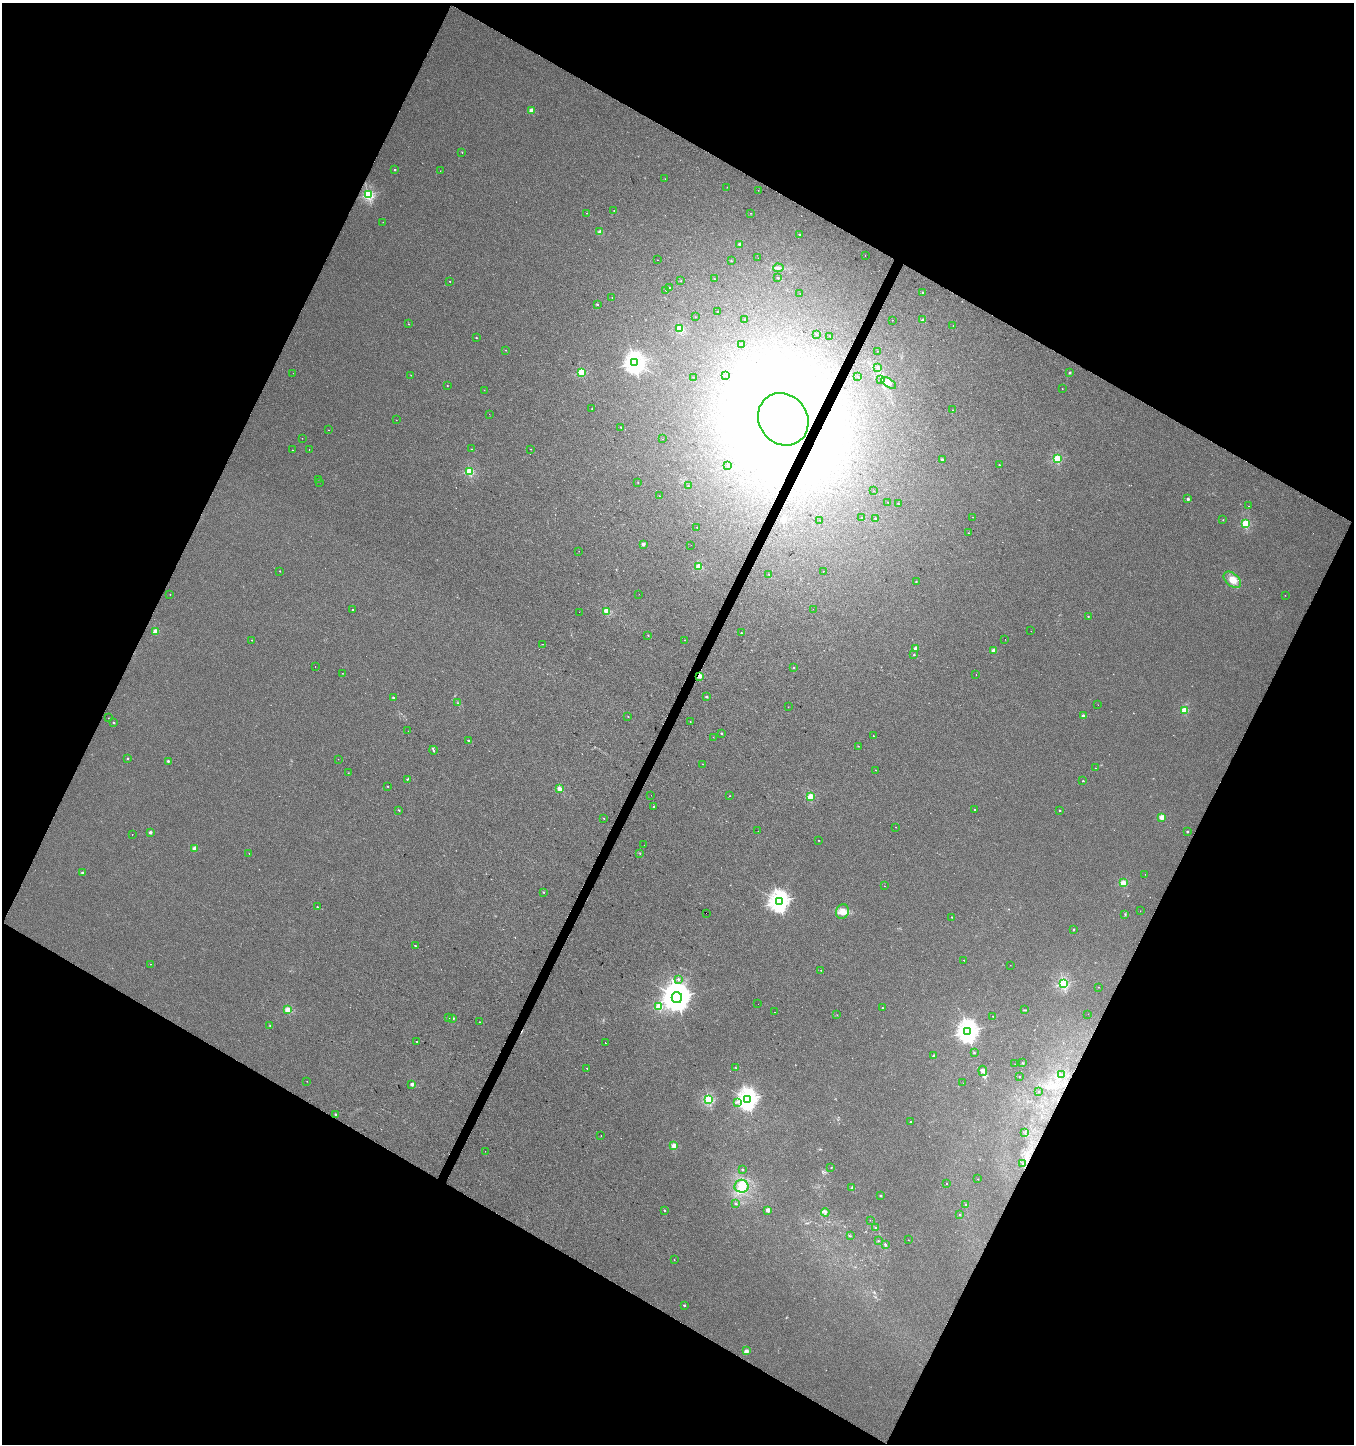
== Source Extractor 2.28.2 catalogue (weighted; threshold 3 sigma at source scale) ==
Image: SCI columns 265-5669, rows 1-5766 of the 5867 x 5772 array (HDU 1 of 3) = the unmasked area's bounding box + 8 px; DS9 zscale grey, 4 x 4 block average (1 PNG px = mean of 4 x 4 image px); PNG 1356 x 1446 px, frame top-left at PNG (2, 3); each listed source drawn as its Kron ellipse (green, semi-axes under 4 px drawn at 4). Shown black and unused: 46% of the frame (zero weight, under 2 of 3 exposures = <1% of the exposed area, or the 3 px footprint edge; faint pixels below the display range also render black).
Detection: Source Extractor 2.28.2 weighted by HDU 2 'WHT'. Background 0.00459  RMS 0.0059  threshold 0.0265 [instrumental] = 3 sigma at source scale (4.5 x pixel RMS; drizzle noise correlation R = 1.50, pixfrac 1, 0.0396/0.0396 arcsec/px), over >= 5 px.
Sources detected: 279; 2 too faint to see at this stretch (4 x 4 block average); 4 inside a brighter object's white glare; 7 cosmic-ray / hot-pixel residue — neither listed nor drawn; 5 coinciding with a brighter row at this scale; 3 inside a brighter listed object's ellipse — not listed separately; the other 258 listed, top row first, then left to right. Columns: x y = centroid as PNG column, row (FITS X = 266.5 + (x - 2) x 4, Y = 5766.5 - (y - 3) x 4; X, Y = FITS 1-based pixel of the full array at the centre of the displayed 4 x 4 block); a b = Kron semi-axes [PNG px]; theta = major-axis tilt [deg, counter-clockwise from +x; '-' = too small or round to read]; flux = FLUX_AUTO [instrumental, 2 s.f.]
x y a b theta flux
532 110 2 2 - 60
462 153 2 2 - 1.3
395 170 2 2 - 7.2
440 171 2 2 - 0.74
665 179 2 2 - 0.5
727 187 2 2 - 0.57
758 190 2 2 - 0.92
368 195 2 2 - 510
614 211 2 2 - 1.1
587 213 2 2 - 1.3
751 213 2 2 - 1.2
383 222 2 2 - 0.82
600 232 2 2 - 47
799 234 2 2 - 2.5
740 245 2 2 - 38
865 256 2 2 - 3.4
758 258 2 2 - 0.79
657 260 2 2 - 0.6
731 260 2 2 - 1.7
778 268 5 3 - 8.6
778 278 2 2 - 4
715 279 2 2 - 1.7
450 281 2 2 - 1.1
681 281 2 2 - 0.99
669 287 2 2 - 4.5
666 290 2 2 - 1.3
923 293 2 2 - 4.2
800 294 2 2 - 0.66
612 298 2 2 - 1.7
597 304 2 2 - 7.8
717 312 2 2 - 2.5
695 317 2 2 - 0.8
745 320 2 2 - 2.1
892 320 2 2 - 1.8
923 320 2 2 - 26
409 324 2 2 - 1.5
953 325 2 2 - 2
680 329 2 2 - 230
816 334 2 2 - 1.8
830 336 2 2 - 0.88
476 338 2 2 - 4
742 344 2 2 - 12
505 350 2 2 - 1.1
877 351 2 2 - 0.64
634 363 3 3 - 1800
878 367 2 2 - 22
581 372 2 2 - 230
293 373 2 2 - 0.55
1070 373 2 2 - 2.2
411 375 2 2 - 0.78
726 376 2 2 - 1.1
857 376 2 2 - 0.88
693 377 2 2 - 0.6
881 379 2 2 - 1.8
889 383 8 3 -32 11
447 385 2 2 - 1.8
1062 389 2 2 - 1.1
484 390 2 2 - 0.65
592 409 2 2 - 3
953 410 2 2 - 1.3
489 414 2 2 - 0.5
783 419 27 24 -55 5800
396 420 2 2 - 0.94
621 427 2 2 - 1.9
328 430 2 2 - 0.84
302 438 2 2 - 0.8
663 439 2 2 - 3.8
472 449 2 2 - 1.1
531 449 2 2 - 0.71
292 450 2 2 - 1.6
309 450 2 2 - 0.62
1057 459 2 2 - 290
942 460 2 2 - 6.1
728 465 2 2 - 0.88
999 465 2 2 - 2
470 471 2 2 - 290
318 479 2 2 - 0.99
319 482 2 2 - 1.8
638 482 2 2 - 0.78
688 486 2 2 - 1.1
873 491 2 2 - 1
659 496 2 2 - 1.7
1188 499 2 2 - 18
888 502 2 2 - 1.2
898 503 2 2 - 2.6
1249 506 2 2 - 2.4
862 517 2 2 - 0.89
973 517 2 2 - 1
875 518 2 2 - 10
820 520 2 2 - 0.45
1223 520 2 2 - 1.5
1245 524 2 2 - 270
697 527 2 2 - 4
968 533 2 2 - 1.5
643 544 2 2 - 26
691 545 2 2 - 0.59
579 551 2 2 - 0.52
699 567 2 2 - 140
280 571 2 2 - 2.4
823 571 2 2 - 2.3
769 574 2 2 - 1.6
1232 580 10 6 -40 31
916 581 2 2 - 1.6
170 594 2 2 - 1.1
639 594 2 2 - 0.52
1285 595 2 2 - 1
353 609 2 2 - 2
813 609 2 2 - 0.76
607 611 2 2 - 140
579 612 2 2 - 1.3
1088 616 2 2 - 3.3
155 631 2 2 - 97
1031 631 2 2 - 0.47
741 633 2 2 - 4
648 635 2 2 - 2.2
1005 639 2 2 - 0.9
252 640 2 2 - 1.6
684 640 2 2 - 1.2
542 644 2 2 - 1.4
916 648 2 2 - 64
993 650 2 2 - 55
914 655 2 2 - 2.4
315 666 2 2 - 1.6
794 667 2 2 - 4.9
343 673 2 2 - 0.78
976 674 2 2 - 2.5
699 676 2 2 - 74
706 697 2 2 - 9.9
393 698 2 2 - 8.6
458 703 2 2 - 1.8
1098 705 2 2 - 0.49
788 707 2 2 - 0.97
1185 710 2 2 - 170
1083 716 2 2 - 36
628 717 2 2 - 1.3
108 718 2 2 - 0.67
690 722 2 2 - 0.84
114 723 2 2 - 7.2
408 731 2 2 - 0.71
721 733 2 2 - 3.1
873 736 2 2 - 1.5
713 737 2 2 - 0.8
468 741 2 2 - 2.4
858 746 2 2 - 1.1
433 750 4 2 - 3.6
127 758 2 2 - 5.3
338 759 2 2 - 0.66
168 761 2 2 - 11
703 764 2 2 - 1.2
1095 768 2 2 - 1
876 770 2 2 - 1.3
348 773 2 2 - 2.4
407 779 2 2 - 3
1083 781 2 2 - 3.1
387 786 2 2 - 1.6
559 789 2 2 - 57
651 795 2 2 - 0.49
730 796 2 2 - 1.8
811 797 2 2 - 180
654 806 2 2 - 2.8
974 809 2 2 - 1.5
399 810 2 2 - 4.4
1060 811 2 2 - 4.2
1162 817 2 2 - 86
604 818 2 2 - 1.6
896 827 2 2 - 0.6
758 831 2 2 - 0.82
150 832 2 2 - 25
1187 832 2 2 - 8.5
132 834 2 2 - 1.1
818 840 2 2 - 1.1
644 845 2 2 - 1.2
195 848 2 2 - 59
249 854 2 2 - 1.6
640 854 2 2 - 1.3
82 873 2 2 - 10
1145 874 2 2 - 0.56
1123 883 2 2 - 150
884 886 2 2 - 1.7
544 892 2 2 - 3.9
779 902 3 3 - 2100
317 907 2 2 - 3.6
842 911 7 6 - 26
1140 911 2 2 - 0.84
706 913 2 2 - 2
1125 914 3 2 - 1.9
952 917 2 2 - 3.9
1074 929 3 2 - 2.2
415 946 2 2 - 8.2
964 960 2 2 - 2.1
151 964 2 2 - 1.3
1010 965 2 2 - 0.64
821 970 2 2 - 1.2
678 979 2 2 - 5
1064 984 2 2 - 460
1098 987 2 2 - 2.1
677 997 5 5 - 6400
758 1004 2 2 - 0.5
659 1007 2 2 - 170
882 1008 2 2 - 3.4
288 1010 2 2 - 140
1024 1010 2 2 - 1.7
775 1012 2 2 - 0.85
1088 1014 2 2 - 0.99
837 1015 2 2 - 0.58
992 1016 2 2 - 1.7
449 1018 2 2 - 2.1
453 1018 2 2 - 7.7
480 1022 2 2 - 1.9
270 1026 2 2 - 5.8
968 1031 4 3 - 2500
416 1041 2 2 - 2
605 1043 2 2 - 2.4
975 1053 2 2 - 0.8
934 1056 2 2 - 27
1023 1063 3 2 - 2
1015 1064 2 2 - 0.56
587 1068 2 2 - 2.9
736 1068 2 2 - 1.3
983 1071 5 3 - 9.2
1061 1075 3 2 - 4
1019 1076 2 2 - 2.3
307 1081 2 2 - 0.78
963 1083 2 2 - 0.51
412 1084 2 2 - 30
1039 1091 2 2 - 1.1
747 1099 3 3 - 2200
709 1100 2 2 - 400
737 1102 3 2 - 3.6
336 1114 2 2 - 7.8
911 1122 2 2 - 2
1025 1133 2 2 - 1
601 1136 2 2 - 1
674 1146 2 2 - 110
485 1151 2 2 - 0.71
1023 1164 2 2 - 1.3
831 1168 2 2 - 1.2
742 1170 2 2 - 5
978 1179 2 2 - 2.3
946 1183 2 2 - 3
741 1186 7 6 - 30
852 1188 2 2 - 2.5
881 1196 2 2 - 9
736 1204 2 2 - 4.9
966 1205 2 2 - 13
664 1210 2 2 - 5.9
768 1210 2 2 - 51
825 1212 4 3 - 6.4
959 1215 3 2 - 1.5
870 1220 2 2 - 0.49
876 1228 2 2 - 1.6
850 1236 3 2 - 1.9
908 1240 2 2 - 0.84
878 1241 2 2 - 1.7
885 1244 4 2 - 2.8
674 1260 2 2 - 0.96
684 1305 2 2 - 7.7
746 1351 2 2 - 63
Overlapping masked pixels (flux is a lower limit): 2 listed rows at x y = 783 419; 699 676
Diffuse or blended objects may show on this block-average render without a row.